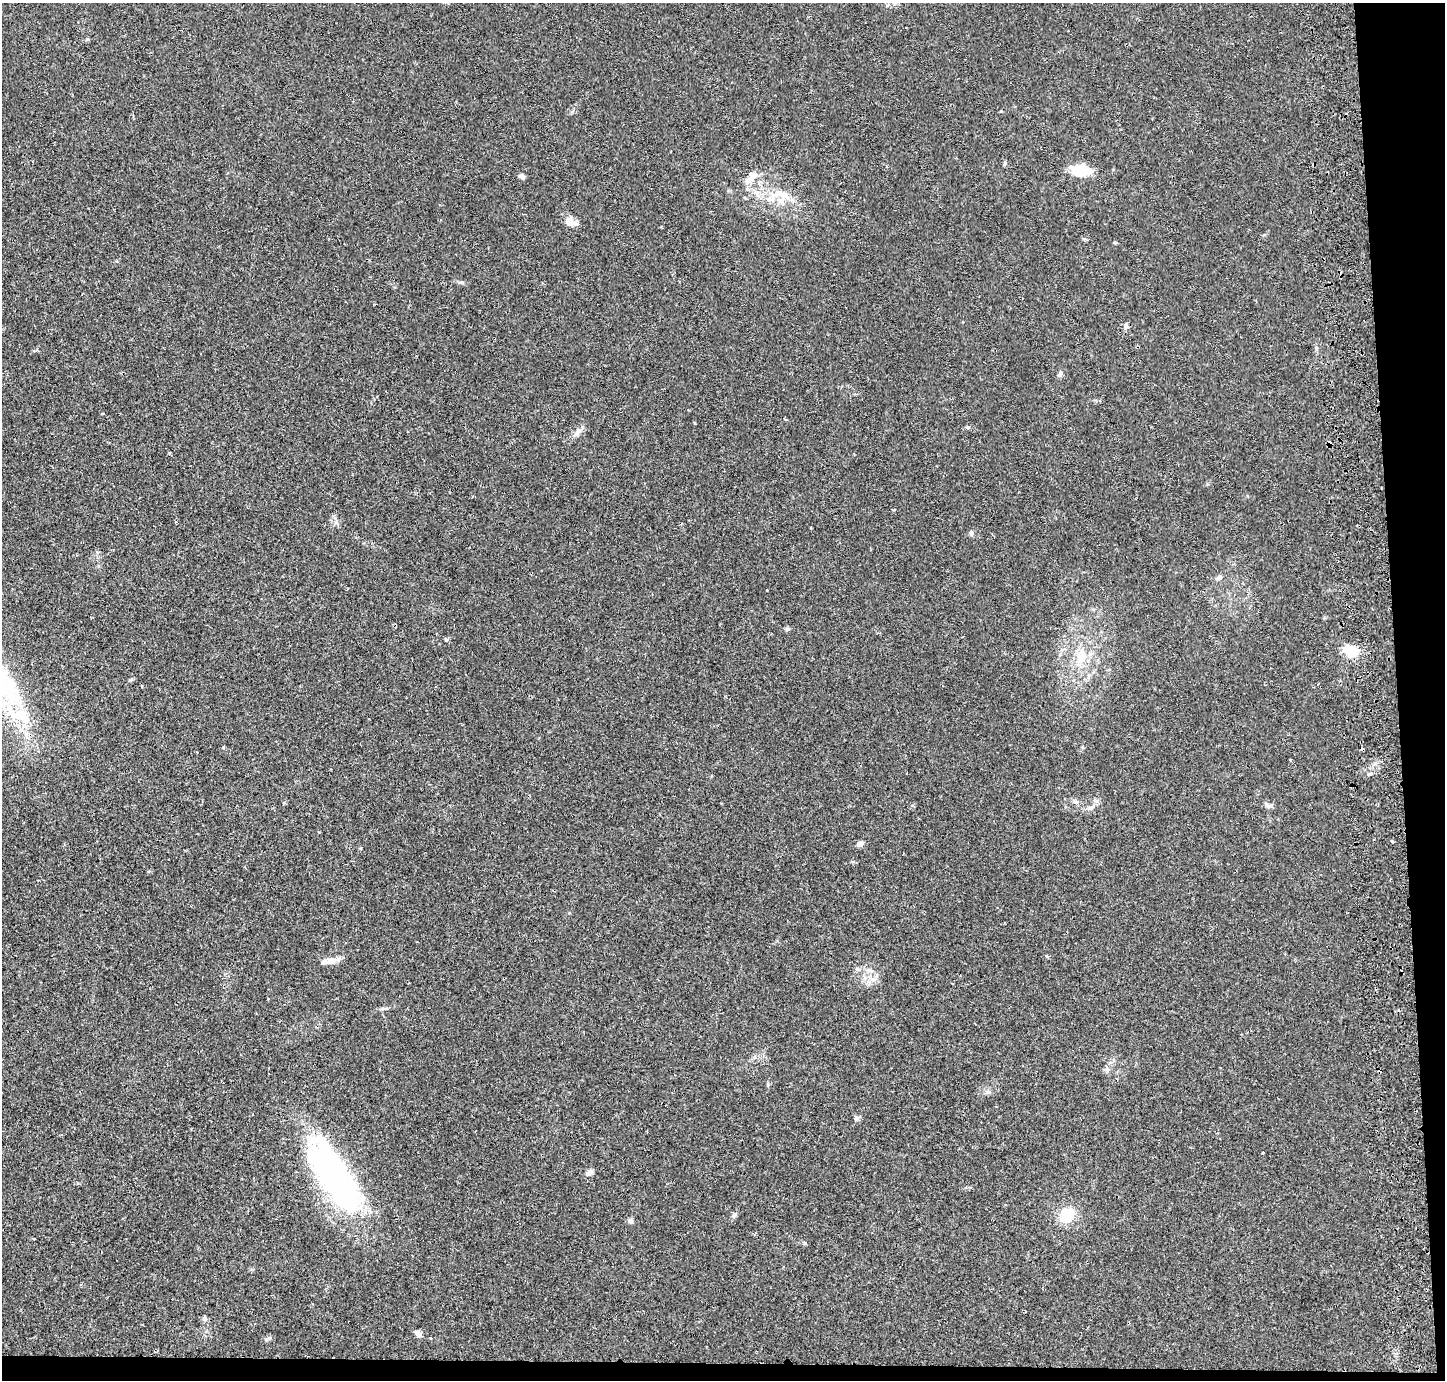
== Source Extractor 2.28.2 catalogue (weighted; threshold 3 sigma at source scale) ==
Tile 9 of 3 x 3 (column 3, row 3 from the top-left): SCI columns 2943-4385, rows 94-1471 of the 4443 x 4318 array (HDU 1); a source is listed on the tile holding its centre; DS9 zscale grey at full resolution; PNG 1447 x 1382 px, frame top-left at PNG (2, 3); no overlay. Shown black and unused: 5% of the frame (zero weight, under 2 of 3 exposures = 3% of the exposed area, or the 3 px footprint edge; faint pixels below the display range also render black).
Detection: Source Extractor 2.28.2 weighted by HDU 2 'WHT'; one run over the whole footprint, this tile lists its part. Background 0.0196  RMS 0.0062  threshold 0.028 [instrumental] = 3 sigma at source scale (4.5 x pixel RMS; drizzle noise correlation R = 1.50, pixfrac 1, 0.05/0.05 arcsec/px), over >= 5 px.
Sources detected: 47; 3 inside a brighter object's white glare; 3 cosmic-ray / hot-pixel residue — not listed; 3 inside a brighter listed object's ellipse — not listed separately; the other 38 listed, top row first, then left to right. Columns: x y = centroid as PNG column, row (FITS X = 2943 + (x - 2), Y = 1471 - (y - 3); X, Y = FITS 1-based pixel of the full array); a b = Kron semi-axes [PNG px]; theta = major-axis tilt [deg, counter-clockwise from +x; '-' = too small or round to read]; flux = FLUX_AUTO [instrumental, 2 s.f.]
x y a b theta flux
1084 170 17 12 -31 12
753 175 13 8 -10 3.8
522 176 8 5 -31 1.4
757 194 8 5 -47 2
773 195 9 6 -15 3.5
785 195 15 9 -42 6.6
569 221 13 11 -32 4.9
461 282 6 4 -17 0.9
1126 326 7 6 - 1.9
1060 374 7 4 46 1.1
102 414 4 2 - 0.52
968 427 6 4 -11 0.82
576 434 11 3 40 1.6
1329 443 5 4 - 2.5
176 522 4 2 - 0.55
971 533 7 5 -80 1.3
1220 577 7 5 16 1.4
446 640 6 4 0 0.73
1351 651 16 11 -23 15
1081 657 16 12 69 8.4
5 685 64 28 -56 75
223 747 4 4 - 0.58
1291 759 3 3 - 0.66
1075 802 10 5 -26 1.6
1092 807 7 4 19 1.2
860 844 6 5 - 2.9
1046 956 4 3 - 1.2
332 960 17 8 10 4.6
384 1009 8 4 8 1.2
1107 1070 6 6 - 1.3
856 1118 7 6 - 1.4
1263 1153 3 3 - 0.92
589 1172 9 6 33 2.2
330 1173 76 40 -57 130
1067 1215 16 13 52 14
630 1221 7 5 -18 1.2
205 1319 6 4 -19 1.1
418 1334 10 6 -50 2.5
Overlapping masked pixels (flux is a lower limit): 1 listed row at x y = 1329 443
Isophote crosses this tile's border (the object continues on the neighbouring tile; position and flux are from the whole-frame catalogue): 1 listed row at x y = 5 685
Unlisted compact peaks at least as high as the median listed source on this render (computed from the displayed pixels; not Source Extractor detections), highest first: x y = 735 1214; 787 629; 1005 163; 1370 774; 805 1243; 269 1338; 1266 804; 1115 242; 988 1092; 361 848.